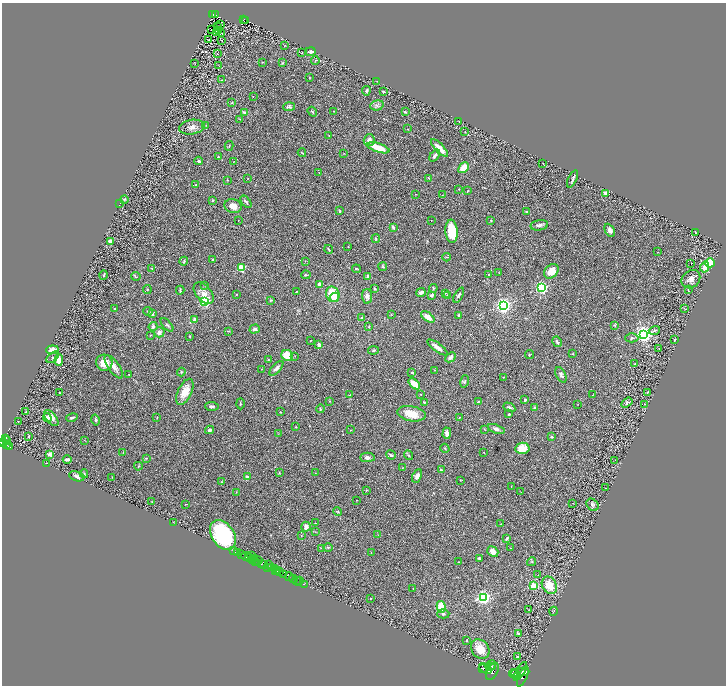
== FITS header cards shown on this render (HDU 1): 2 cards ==
NAXIS1  =                 1448
NAXIS2  =                 1367

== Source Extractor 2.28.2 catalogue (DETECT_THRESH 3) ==
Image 1448 x 1367 px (HDU 1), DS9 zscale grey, zoomed out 1/2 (1 PNG px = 2 x 2 image px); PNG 728 x 688 px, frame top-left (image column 1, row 1366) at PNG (2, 3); each listed source drawn as its Kron ellipse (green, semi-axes under 4 px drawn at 4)
Background 0.866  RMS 0.032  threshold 0.0971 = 3 sigma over >= 5 px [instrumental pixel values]
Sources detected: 348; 27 cannot appear on this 1/2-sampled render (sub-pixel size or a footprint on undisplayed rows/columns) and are neither listed nor drawn; the other 321 listed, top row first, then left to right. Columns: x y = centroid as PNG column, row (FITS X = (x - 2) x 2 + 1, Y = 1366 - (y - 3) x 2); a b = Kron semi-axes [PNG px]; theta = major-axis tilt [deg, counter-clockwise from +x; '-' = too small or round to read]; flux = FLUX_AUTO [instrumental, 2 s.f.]
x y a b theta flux
213 14 3 2 - 57
215 15 2 1 - 9
244 19 2 2 - 81
246 20 2 1 - 6.7
221 24 3 2 - 2.2
217 27 3 1 - 3.1
211 30 2 1 - 0.61
218 31 2 1 - 82
216 32 2 1 - 2.5
222 34 2 1 - 1.4
209 40 3 2 - 3.1
222 40 2 1 - 2.1
285 45 2 1 - 1.6
310 52 5 3 - 26
302 53 3 2 - 5.3
217 54 4 1 - 1.8
315 60 4 3 - 6
262 62 2 2 - 3.7
282 63 4 3 - 7
195 64 2 2 - 1.9
219 66 4 1 - 2.1
309 77 3 2 - 3.2
221 80 3 2 - 2.4
377 81 3 2 - 2.3
366 91 5 4 - 11
383 91 2 2 - 22
253 97 3 2 - 2.1
232 103 4 3 - 4.8
377 105 7 5 15 17
289 107 6 4 2 15
333 111 2 2 - 1.9
312 112 5 2 - 6.6
405 112 3 2 - 8.4
245 113 4 3 - 19
240 119 4 2 - 3.5
459 121 2 1 - 1.7
206 125 2 2 - 2.2
192 127 13 7 10 37
408 129 2 2 - 2.4
465 132 2 1 - 3.2
329 136 2 1 - 2.8
369 140 6 5 - 33
229 146 5 2 - 4.9
378 148 12 4 -18 100
439 148 12 4 -46 62
302 153 4 2 - 4.8
344 153 2 2 - 1.8
435 156 7 3 51 15
218 157 3 3 - 5.7
199 161 4 3 - 10
233 162 2 1 - 1.5
543 163 2 1 - 2.8
464 168 6 4 50 90
319 173 3 2 - 2
429 178 3 2 - 4.8
248 179 2 1 - 1.9
573 179 9 2 66 15
227 180 3 2 - 4.2
196 185 3 2 - 5.1
459 189 2 2 - 2.5
467 191 4 2 - 3.7
606 193 3 3 - 36
416 194 2 1 - 2.6
442 195 3 2 - 1.9
124 199 4 3 - 8.5
213 200 4 2 - 6.1
246 202 7 2 -51 10
120 203 3 2 - 2.7
233 206 9 7 -16 53
340 211 3 2 - 9.7
527 212 3 3 - 10
431 220 2 1 - 1.7
238 221 2 1 - 2.5
491 221 4 3 - 5.4
539 225 9 5 10 23
393 227 4 3 - 9.9
610 230 7 4 -61 27
451 231 11 6 -86 220
695 232 4 1 - 3.7
376 239 4 3 - 6.2
110 241 2 2 - 91
348 247 2 1 - 2.1
329 249 4 1 - 4.5
658 252 2 2 - 2
446 257 4 2 - 3.8
213 259 3 2 - 5
184 261 4 2 - 6.3
305 261 2 2 - 1.6
691 263 2 1 - 31
710 263 5 4 - 130
383 267 4 3 - 5.9
705 267 5 4 - 54
152 268 2 2 - 3
241 268 3 3 - 330
356 269 4 3 - 5.8
551 271 8 6 43 79
499 272 2 2 - 2.6
489 274 2 2 - 14
104 275 5 2 - 6.8
306 275 5 2 - 6.4
136 276 5 3 - 5.5
368 276 3 3 - 20
691 279 10 8 42 44
320 284 4 3 - 27
205 285 3 2 - 4.3
375 288 2 2 - 6.9
433 288 4 2 - 4.9
541 288 3 3 - 1500
147 289 4 3 - 4.9
688 289 4 3 - 5.6
180 290 4 2 - 8.3
296 292 2 1 - 3
421 292 4 3 - 33
204 293 12 7 -49 50
445 293 3 2 - 3.4
236 294 2 2 - 3.5
333 294 8 6 -67 170
431 295 3 3 - 14
448 295 3 2 - 3.3
459 295 8 3 62 15
367 296 7 5 -86 26
334 297 5 4 - 33
271 300 3 2 - 3.9
205 302 3 3 - 890
503 305 3 3 - 2900
114 308 2 2 - 5.8
685 309 2 1 - 1.5
148 311 5 2 - 4.6
152 313 3 2 - 16
391 314 3 3 - 3.3
459 315 4 3 - 11
428 317 8 4 -36 58
362 318 3 2 - 7.8
195 319 4 3 - 27
167 325 8 4 -48 12
615 325 4 3 - 4.8
153 326 5 4 - 17
369 327 4 2 - 4.5
255 329 5 4 - 19
654 330 6 3 19 9.8
228 331 3 2 - 3.7
159 332 5 5 - 28
644 334 3 3 - 4000
150 335 2 2 - 2.4
190 336 2 2 - 4.8
632 338 6 4 0 12
674 339 2 2 - 5.4
310 341 4 2 - 3.4
557 342 5 2 - 11
319 345 4 3 - 15
437 347 12 3 -36 37
659 348 2 2 - 1.8
52 350 6 4 5 43
373 350 5 4 - 8.2
573 354 4 2 - 2.9
287 355 6 5 - 100
529 355 4 2 - 4.6
295 356 2 2 - 2.6
53 357 7 3 40 10
451 357 6 3 42 21
268 359 3 2 - 3
59 360 5 4 - 89
104 363 8 8 - 100
635 364 2 2 - 8.2
114 367 14 5 -54 49
276 368 9 3 47 21
261 369 2 2 - 2.7
434 370 2 2 - 2.6
181 372 4 3 - 7
412 372 3 3 - 8.6
129 375 4 2 - 3.7
561 375 8 4 -64 17
504 377 3 2 - 4
465 381 6 3 74 10
414 384 7 3 -41 89
185 392 14 7 64 82
647 392 4 2 - 5.7
59 393 2 2 - 7
421 394 2 2 - 6.7
350 395 3 2 - 5.1
593 395 3 2 - 2.5
525 400 3 2 - 15
329 401 2 2 - 4.1
424 402 3 2 - 8
478 402 3 2 - 4.6
627 402 6 4 34 14
240 404 5 2 - 5.4
578 404 2 2 - 1.8
644 404 2 1 - 2.4
212 406 7 3 -4 12
509 407 6 4 -29 15
535 408 3 3 - 15
320 409 4 2 - 6.9
26 412 3 3 - 4.8
280 412 2 2 - 4.2
411 414 14 7 -10 120
509 414 3 2 - 4.9
72 417 6 3 13 12
157 417 2 1 - 5.1
459 417 2 2 - 2.6
47 418 4 3 - 21
51 418 9 5 -50 50
95 420 5 3 - 8.9
18 422 2 1 - 2.1
295 427 2 2 - 3.9
484 429 3 2 - 3.5
496 429 8 4 -20 23
210 430 4 3 - 13
351 430 3 2 - 2.3
447 433 6 4 89 33
278 434 3 1 - 2.3
28 436 2 2 - 6.4
552 437 3 3 - 7.7
6 439 4 3 - 650
84 440 2 2 - 2.3
6 441 3 2 - 710
3 442 3 2 - 1400
7 444 3 2 - 550
9 446 3 2 - 310
445 448 4 3 - 6.7
522 448 7 5 9 96
484 452 2 2 - 3
123 453 3 2 - 2.7
50 454 3 3 - 33
391 455 5 3 - 12
409 455 5 3 - 8.2
367 457 7 4 0 20
146 458 4 2 - 3.8
67 459 4 3 - 22
615 460 2 1 - 2.1
46 463 2 1 - 2.8
138 466 4 3 - 6.3
402 468 3 2 - 3.5
441 470 3 2 - 6.8
279 473 3 3 - 3.9
315 473 2 1 - 1.8
84 474 4 4 - 8.6
77 476 8 4 -17 20
417 476 7 4 62 23
112 477 2 2 - 2.2
247 477 3 3 - 14
460 480 3 2 - 2.4
222 482 2 2 - 2.9
511 486 2 1 - 2
605 488 2 1 - 1.8
366 490 3 2 - 2.9
236 492 3 2 - 2.2
521 492 2 1 - 2.6
357 500 2 1 - 2.1
152 502 3 2 - 3.3
573 503 2 1 - 2.2
186 504 3 1 - 3.5
592 505 7 5 -43 13
338 512 4 3 - 5.2
173 522 2 1 - 2
315 523 2 2 - 2.8
501 524 2 2 - 3.7
306 527 5 4 - 31
315 532 3 2 - 2.9
223 535 16 11 -58 640
378 535 3 2 - 2.4
301 536 2 2 - 2.7
507 538 4 2 - 12
321 548 4 2 - 3
328 548 5 3 - 8.1
511 548 3 2 - 4.3
234 551 3 2 - 100
493 551 6 5 - 44
238 553 2 1 - 270
371 553 2 2 - 3.1
242 555 2 1 - 1200
246 556 5 2 - 210
251 556 2 1 - 20
250 558 2 1 - 110
254 558 2 1 - 390
479 558 4 3 - 7.4
252 560 2 1 - 65
259 560 2 1 - 360
255 561 3 1 - 730
458 562 2 2 - 2.9
532 562 4 3 - 4.7
262 563 4 3 - 660
264 564 3 2 - 440
269 564 4 1 - 470
268 567 4 2 - 760
271 567 2 1 - 500
275 568 4 2 - 980
276 570 2 1 - 200
278 570 3 2 - 780
280 572 4 1 - 76
284 574 2 2 - 610
538 575 2 2 - 2.1
289 577 4 1 - 790
293 579 4 2 - 150
297 580 2 1 - 64
300 580 2 1 - 190
298 582 2 1 - 62
304 584 2 1 - 35
549 585 9 7 -59 110
533 586 3 3 - 400
413 589 2 2 - 2.5
483 597 4 3 - 1900
371 598 2 1 - 2.8
441 607 6 4 -79 130
528 610 3 2 - 2.2
554 611 4 2 - 3.9
443 614 6 4 4 13
518 633 3 3 - 16
467 640 2 2 - 6.3
480 649 10 8 -51 86
518 656 3 3 - 5.5
491 665 6 2 49 4100
493 667 4 2 - 3400
483 668 3 2 - 4300
485 668 7 4 -35 13000
492 671 9 5 62 7900
520 671 11 3 59 7900
523 672 6 3 3 5900
513 673 4 2 - 4900
516 674 5 3 - 9500
523 677 11 3 66 6700
At the frame edge (FLAGS 8, measured only in part): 1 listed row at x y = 3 442
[27 sub-pixel or undisplayed-footprint detections neither listed nor drawn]